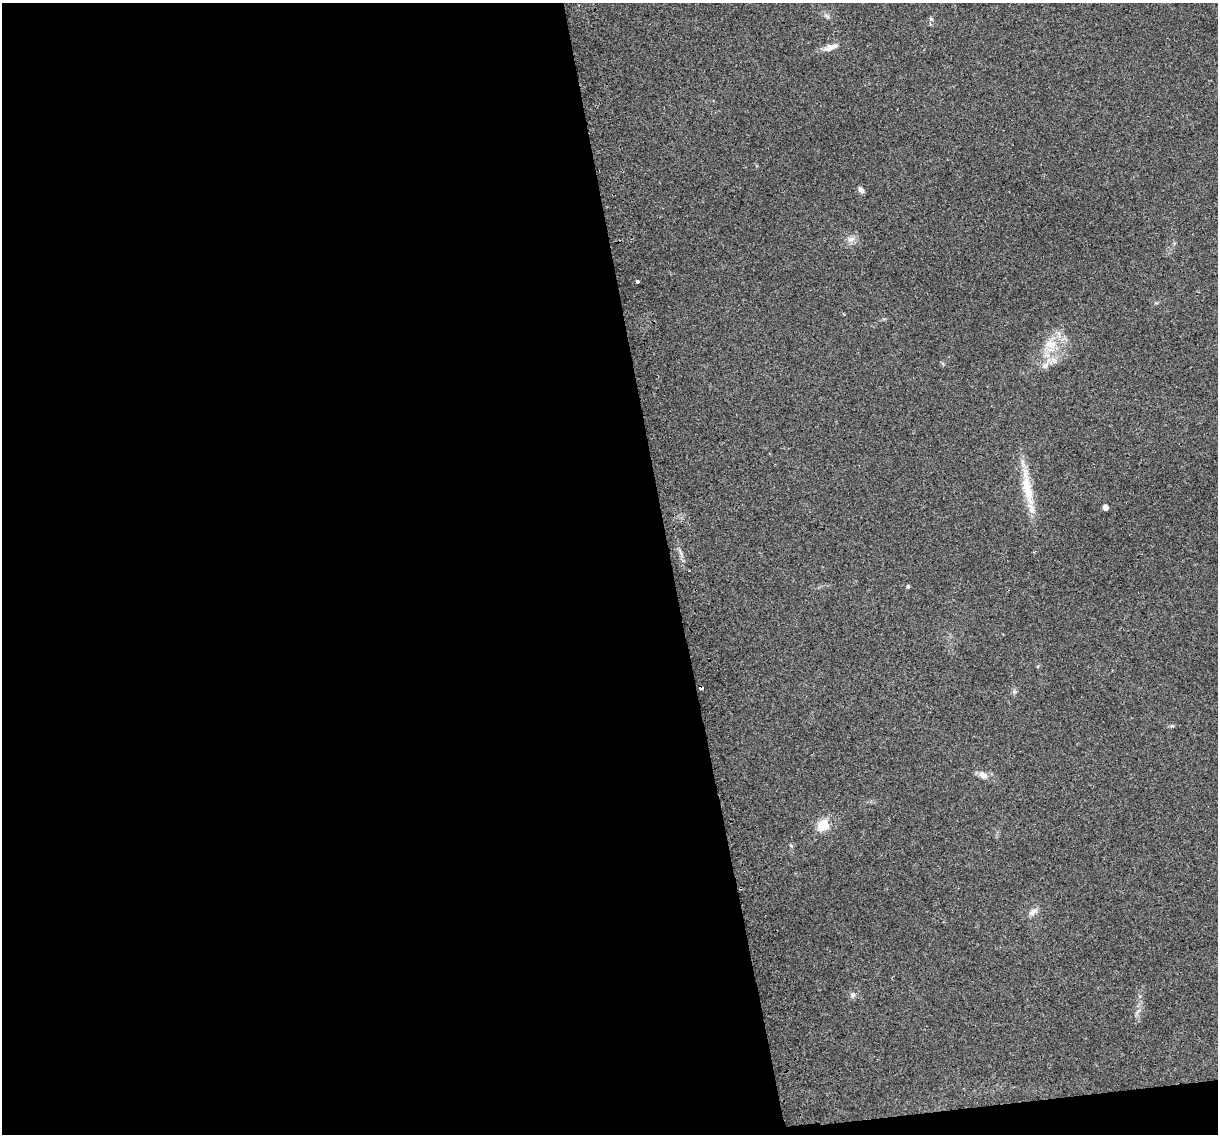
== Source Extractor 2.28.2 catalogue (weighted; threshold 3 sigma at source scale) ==
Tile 13 of 4 x 4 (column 1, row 4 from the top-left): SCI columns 32-1247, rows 78-1209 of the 4924 x 4639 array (HDU 1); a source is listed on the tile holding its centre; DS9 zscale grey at full resolution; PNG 1220 x 1136 px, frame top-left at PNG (2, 3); no overlay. Shown black and unused: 56% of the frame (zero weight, under 2 of 3 exposures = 2% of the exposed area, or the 3 px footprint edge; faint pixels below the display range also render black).
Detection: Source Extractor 2.28.2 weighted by HDU 2 'WHT'; one run over the whole footprint, this tile lists its part. Background 0.103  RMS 0.01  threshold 0.0454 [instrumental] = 3 sigma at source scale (4.5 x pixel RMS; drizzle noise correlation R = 1.50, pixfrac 1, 0.0396/0.0396 arcsec/px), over >= 5 px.
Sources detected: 18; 1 cosmic-ray / hot-pixel residue — not listed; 1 inside a brighter listed object's ellipse — not listed separately; the other 16 listed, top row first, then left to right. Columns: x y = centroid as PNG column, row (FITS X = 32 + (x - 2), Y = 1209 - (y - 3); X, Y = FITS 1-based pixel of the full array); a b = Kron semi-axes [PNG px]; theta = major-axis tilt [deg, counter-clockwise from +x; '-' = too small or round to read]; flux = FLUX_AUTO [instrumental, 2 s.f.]
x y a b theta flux
827 16 10 5 -27 2.7
931 19 6 5 - 2.1
831 47 20 7 19 8.2
861 190 9 5 -50 3.3
851 239 14 6 19 4.7
637 281 3 3 - 5.2
1050 344 20 11 -1 17
1045 365 11 8 34 5.8
1028 490 67 10 -80 32
1105 507 5 4 - 4.9
908 587 4 4 - 1.6
983 775 15 8 -34 6.5
823 824 6 6 - 70
791 846 6 3 -20 1.1
1033 911 14 8 37 5.5
852 995 8 7 - 3.1